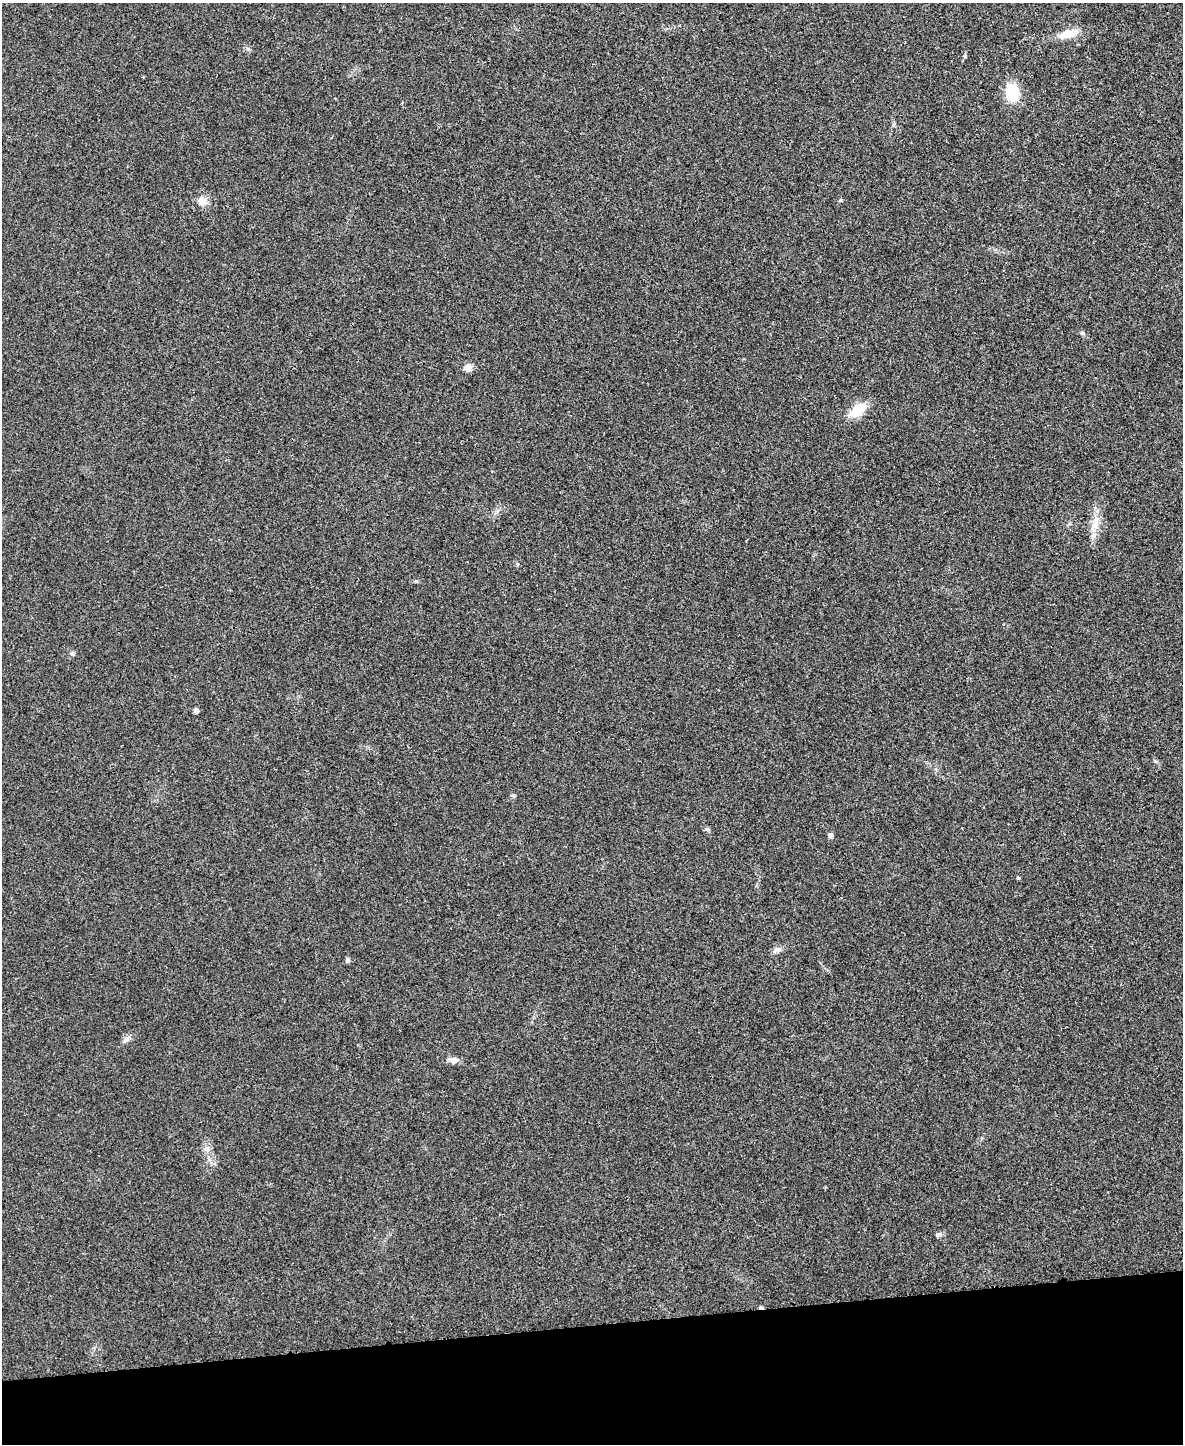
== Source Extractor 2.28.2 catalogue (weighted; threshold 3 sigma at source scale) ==
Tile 10 of 4 x 3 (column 2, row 3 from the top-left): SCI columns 1184-2364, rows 138-1579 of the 4730 x 4711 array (HDU 1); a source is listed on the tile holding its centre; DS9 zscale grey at full resolution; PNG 1185 x 1446 px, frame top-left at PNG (2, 3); no overlay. Shown black and unused: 8% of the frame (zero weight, under 3 of 4 exposures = <1% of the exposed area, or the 3 px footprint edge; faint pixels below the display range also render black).
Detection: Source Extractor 2.28.2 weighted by HDU 2 'WHT'; one run over the whole footprint, this tile lists its part. Background 0.0241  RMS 0.006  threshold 0.0268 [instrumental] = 3 sigma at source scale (4.5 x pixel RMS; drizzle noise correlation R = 1.50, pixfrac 1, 0.05/0.05 arcsec/px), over >= 5 px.
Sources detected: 16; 1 cosmic-ray / hot-pixel residue — not listed; the other 15 listed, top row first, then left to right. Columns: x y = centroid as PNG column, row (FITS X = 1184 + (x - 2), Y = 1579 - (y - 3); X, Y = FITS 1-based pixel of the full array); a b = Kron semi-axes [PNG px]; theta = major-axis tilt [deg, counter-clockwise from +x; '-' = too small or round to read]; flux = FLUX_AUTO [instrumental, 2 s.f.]
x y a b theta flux
1068 34 23 9 12 9.5
1012 92 17 12 -79 19
202 201 13 10 -17 4.5
468 367 9 8 - 3.8
857 410 16 10 40 15
1095 524 28 8 72 8
72 653 6 5 - 1
196 711 4 4 - 2.3
707 829 6 4 -1 1
830 835 5 5 - 1.9
1018 878 4 4 - 0.68
777 950 12 5 13 2
347 960 7 5 79 1.2
126 1039 9 7 22 2.1
454 1060 11 7 6 3
Unlisted compact peaks at least as high as the median listed source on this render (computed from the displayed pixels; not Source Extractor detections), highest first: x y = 416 581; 840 200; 940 1234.